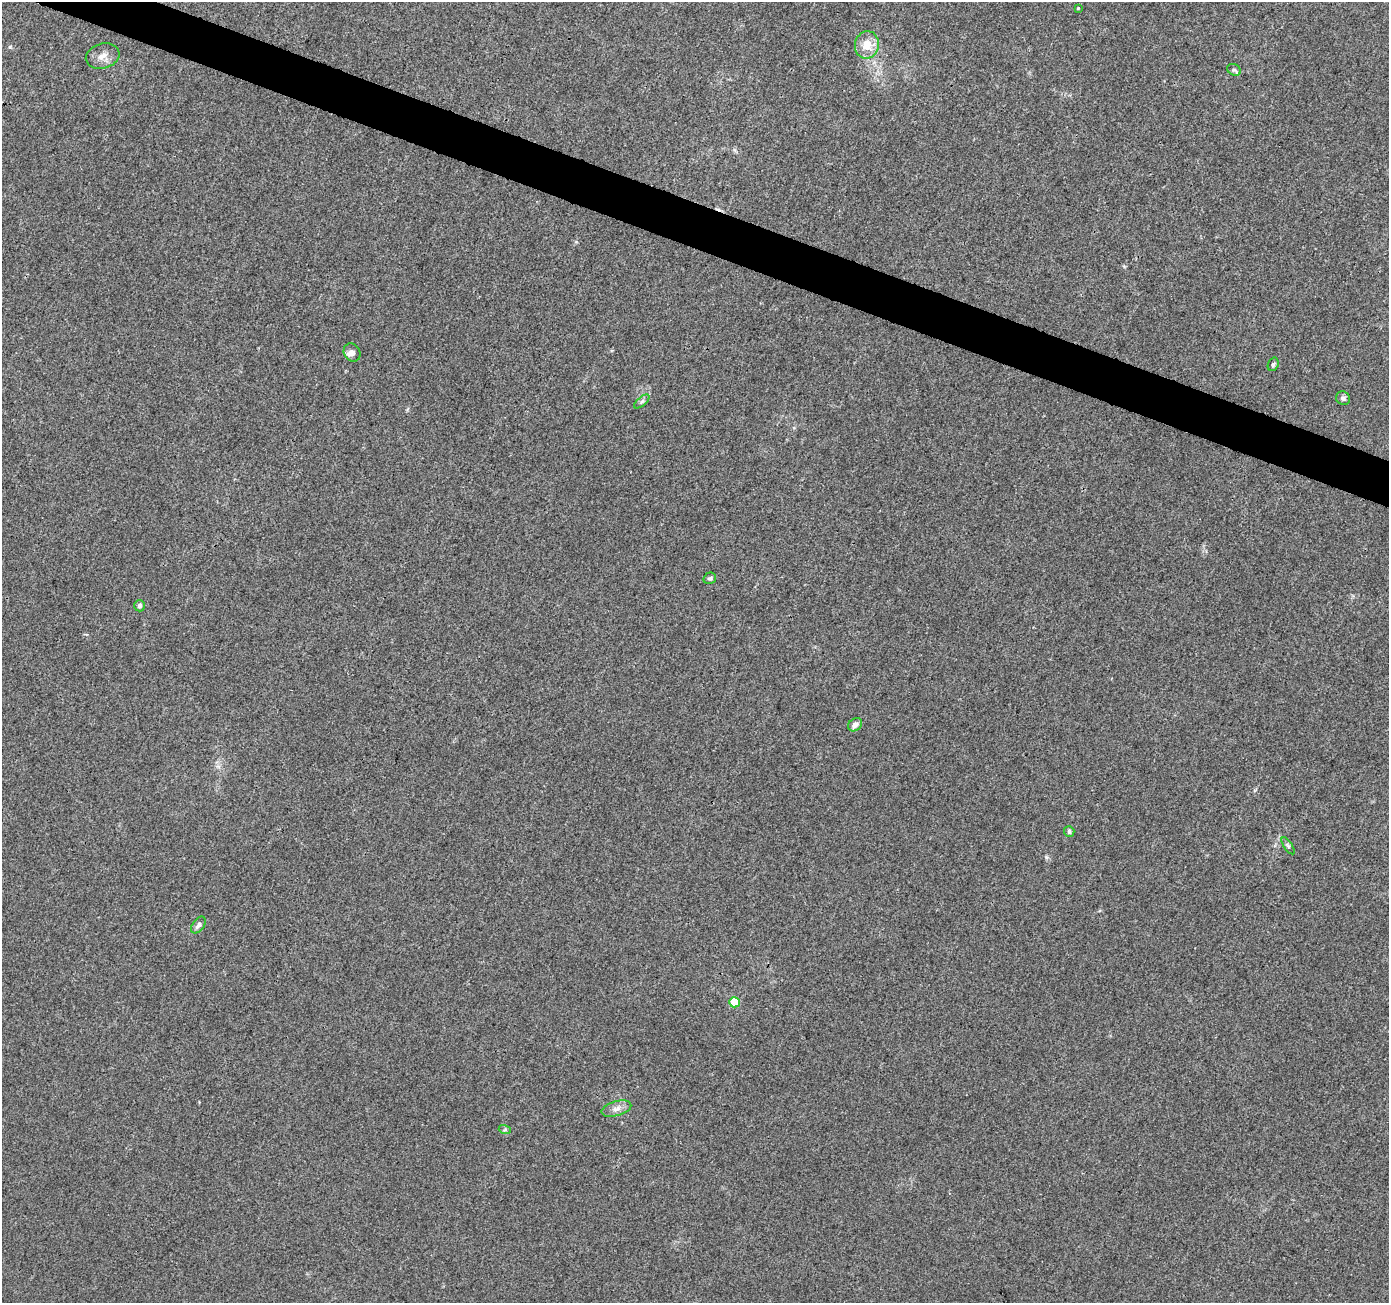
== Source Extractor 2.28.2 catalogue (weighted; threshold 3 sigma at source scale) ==
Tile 11 of 4 x 4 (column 3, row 3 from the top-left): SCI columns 2776-4162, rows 1512-2812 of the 5559 x 5690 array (HDU 1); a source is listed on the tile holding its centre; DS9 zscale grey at full resolution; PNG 1391 x 1305 px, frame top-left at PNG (2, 2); each listed source drawn as its Kron ellipse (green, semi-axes under 4 px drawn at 4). Shown black and unused: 3% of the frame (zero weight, under 3 of 4 exposures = <1% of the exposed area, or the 3 px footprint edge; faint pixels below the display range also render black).
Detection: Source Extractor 2.28.2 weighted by HDU 2 'WHT'; one run over the whole footprint, this tile lists its part. Background 0.00725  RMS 0.0028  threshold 0.0125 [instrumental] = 3 sigma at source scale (4.5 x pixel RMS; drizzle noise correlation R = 1.50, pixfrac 1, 0.0396/0.0396 arcsec/px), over >= 5 px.
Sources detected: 19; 1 cosmic-ray / hot-pixel residue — neither listed nor drawn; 1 inside a brighter listed object's ellipse — not listed separately; the other 17 listed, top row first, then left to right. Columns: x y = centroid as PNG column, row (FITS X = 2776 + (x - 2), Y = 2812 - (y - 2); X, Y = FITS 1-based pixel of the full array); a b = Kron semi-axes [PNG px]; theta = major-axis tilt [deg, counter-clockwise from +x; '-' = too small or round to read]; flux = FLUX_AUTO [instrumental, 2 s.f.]
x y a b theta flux
1078 8 3 3 - 0.31
867 45 14 12 78 4.2
103 56 17 12 16 2.6
1234 70 7 5 -29 0.6
352 353 9 8 - 1.2
1273 364 7 5 69 0.52
1343 398 7 6 - 0.76
642 401 9 4 39 0.66
710 578 6 5 - 0.54
140 606 6 5 - 0.7
855 725 7 6 - 1.4
1069 832 5 5 - 0.68
1288 846 10 4 -57 0.51
198 925 9 6 51 1.1
734 1002 5 5 - 8.1
616 1109 15 7 16 1.8
505 1130 6 4 -17 0.42
Unlisted compact peaks at least as high as the median listed source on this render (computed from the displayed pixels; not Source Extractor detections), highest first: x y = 10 47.